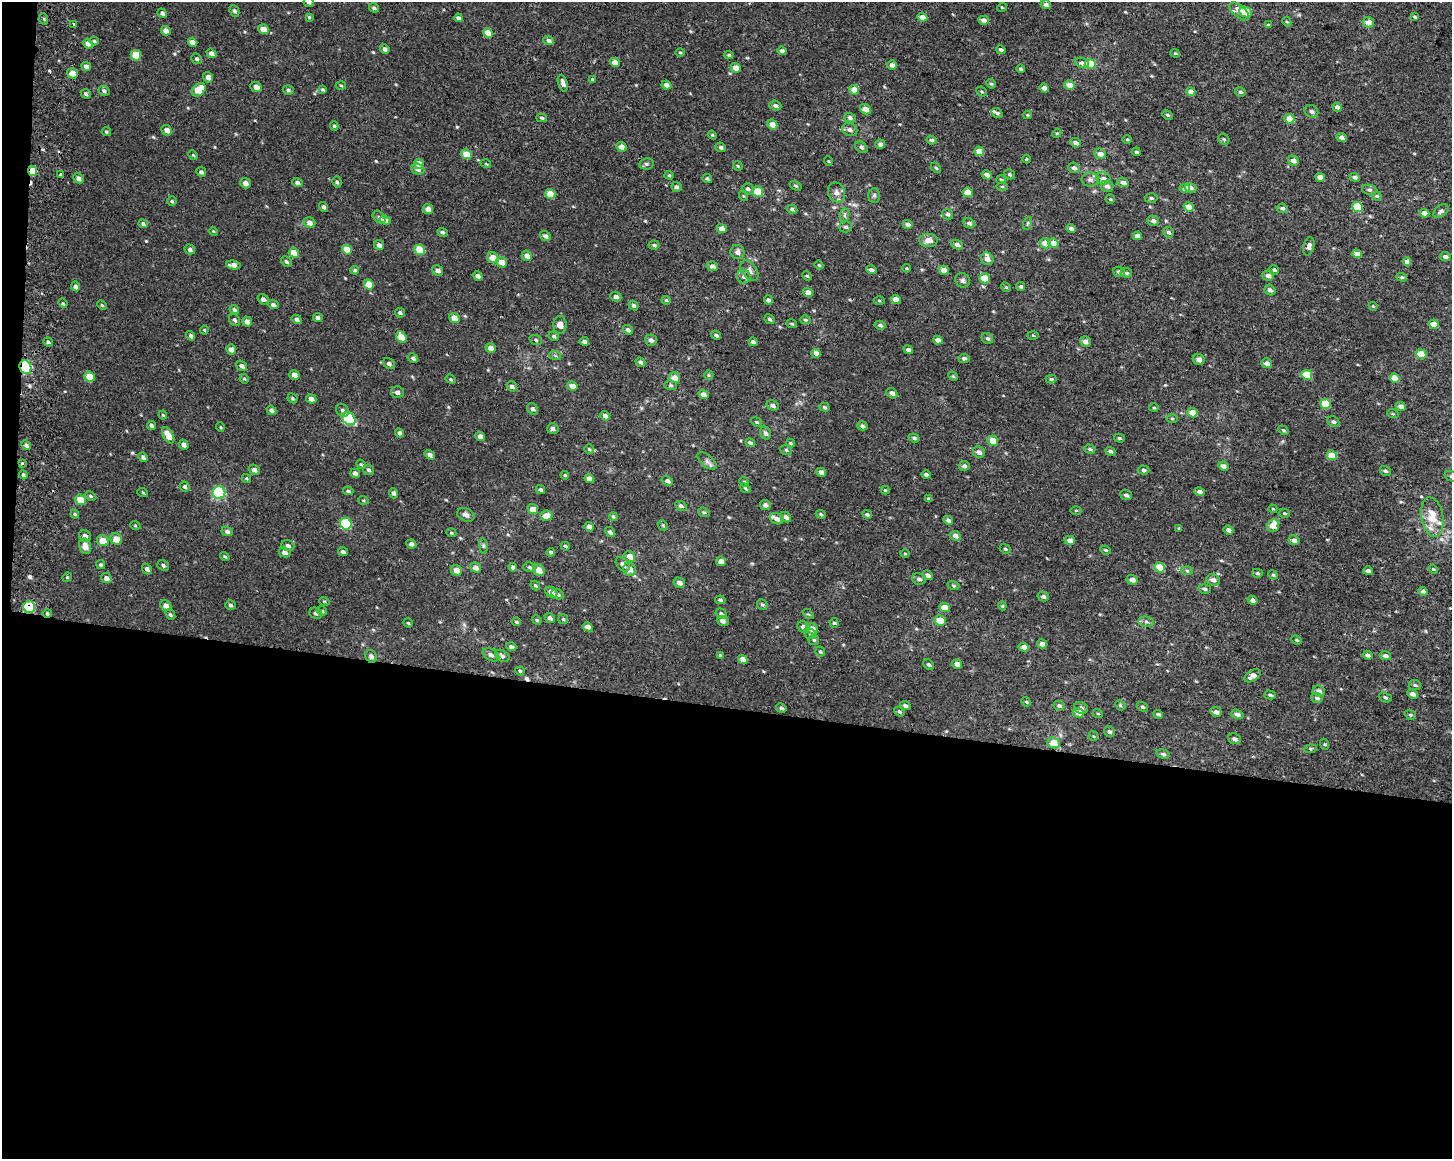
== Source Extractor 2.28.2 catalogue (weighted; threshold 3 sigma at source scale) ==
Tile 10 of 3 x 4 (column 1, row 4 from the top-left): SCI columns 325-1774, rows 4-1160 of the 4943 x 4643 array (HDU 1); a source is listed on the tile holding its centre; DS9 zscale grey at full resolution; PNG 1454 x 1161 px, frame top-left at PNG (2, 2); each listed source drawn as its Kron ellipse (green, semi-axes under 4 px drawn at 4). Shown black and unused: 40% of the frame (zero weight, under 2 of 3 exposures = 2% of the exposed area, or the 3 px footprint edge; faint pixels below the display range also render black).
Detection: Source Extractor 2.28.2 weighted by HDU 2 'WHT'; one run over the whole footprint, this tile lists its part. Background 0.00212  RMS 0.0072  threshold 0.0324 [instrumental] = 3 sigma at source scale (4.5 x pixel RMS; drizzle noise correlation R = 1.50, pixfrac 1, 0.0396/0.0396 arcsec/px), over >= 5 px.
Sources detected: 513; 3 cosmic-ray / hot-pixel residue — neither listed nor drawn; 4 inside a brighter listed object's ellipse — not listed separately; of the other 506, all 500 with FLUX_AUTO >= 0.604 (the completeness limit of this list) listed and drawn (6 fainter detections not listed), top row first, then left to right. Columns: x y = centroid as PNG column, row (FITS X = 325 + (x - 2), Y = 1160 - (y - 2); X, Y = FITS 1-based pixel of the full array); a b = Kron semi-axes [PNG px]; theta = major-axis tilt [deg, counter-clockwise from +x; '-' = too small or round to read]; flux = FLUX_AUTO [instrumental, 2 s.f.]
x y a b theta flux
309 2 5 5 - 1.6
1046 5 5 4 - 3.1
1002 7 5 3 - 0.61
374 8 5 4 - 1.4
234 11 6 4 -63 1.6
1239 11 12 6 -41 4.2
1246 12 6 5 - 20
162 13 5 4 - 1.8
309 17 4 3 - 0.67
922 17 5 4 - 4.3
1415 17 4 3 - 1.1
458 18 4 3 - 1.9
44 19 6 3 -72 0.78
984 20 5 4 - 3.6
1287 22 5 3 - 0.8
1368 22 5 5 - 4.8
74 25 3 2 - 1.2
1268 25 4 4 - 0.63
263 29 5 4 - 7.3
166 31 5 4 - 4.2
488 33 5 4 - 8.1
94 41 5 4 - 1.1
549 41 5 4 - 2.3
193 42 5 4 - 4.7
88 43 5 4 - 5.4
385 49 5 4 - 2.3
1001 50 5 4 - 1.4
782 51 4 4 - 2.7
680 52 4 3 - 0.73
211 53 5 4 - 3
1175 53 4 4 - 0.82
136 55 5 5 - 14
729 55 5 4 - 0.89
197 59 5 5 - 1.2
615 63 5 4 - 5.1
1082 63 7 5 -22 3
1090 64 5 5 - 24
892 65 5 4 - 2.8
86 66 5 4 - 2.1
736 68 5 4 - 4.7
1021 69 4 3 - 1.1
72 73 5 4 - 6.9
208 77 5 4 - 3.8
592 79 4 3 - 0.81
563 83 8 4 -71 2.8
991 84 5 4 - 0.99
666 85 5 4 - 3.2
1070 85 5 4 - 8.2
341 86 5 3 - 0.77
256 87 6 5 - 3.5
1044 88 5 4 - 3.1
323 89 4 3 - 0.91
199 90 8 5 42 13
288 90 5 4 - 1.3
854 90 5 4 - 9.7
104 91 6 5 - 1.6
982 92 5 3 - 0.88
1191 92 5 4 - 5.4
1240 92 5 4 - 1.4
86 94 5 4 - 1.3
775 106 6 4 -23 1.9
1337 107 5 4 - 2.8
865 109 6 5 - 5
1311 111 7 6 - 2.4
997 113 6 4 -38 1.6
1028 115 4 4 - 0.72
1167 115 5 3 - 1.1
542 118 5 4 - 1.2
850 118 6 5 - 1.8
1289 119 5 4 - 10
772 124 5 4 - 5.1
334 126 5 4 - 0.99
167 130 5 4 - 3.9
850 130 7 6 - 2.7
106 132 5 4 - 0.92
1057 133 5 3 - 0.71
712 135 4 4 - 0.82
1342 137 5 4 - 2.2
1127 139 5 3 - 0.63
1224 139 6 5 - 1
932 140 5 4 - 1.6
1076 143 5 4 - 2.8
880 144 5 4 - 2.3
621 147 5 4 - 4.1
721 147 5 4 - 1.7
861 147 7 5 -39 1.4
979 151 5 4 - 11
1136 152 4 4 - 1.2
466 154 5 5 - 8.4
1100 154 6 5 - 3.2
193 155 5 4 - 0.77
1026 159 4 3 - 0.68
828 161 5 3 - 0.61
1293 161 5 5 - 3.7
419 164 5 5 - 10
486 164 5 3 - 0.67
646 164 7 5 11 1.7
738 166 5 4 - 0.8
936 168 6 3 -45 0.83
1074 168 6 5 - 2.1
418 169 6 5 - 2.9
32 171 5 4 - 9.7
201 172 5 4 - 1.8
1009 174 6 5 - 1.3
61 175 4 3 - 1.1
669 175 4 4 - 0.85
987 175 5 4 - 2.7
1320 177 5 4 - 5.2
1355 177 5 4 - 2.4
78 178 5 4 - 2.6
707 178 5 4 - 1.3
1103 178 7 6 - 2.6
1001 179 5 3 - 0.79
1090 180 8 7 - 2.5
337 182 5 4 - 1.2
1123 182 6 4 -20 2.9
245 183 5 4 - 3.7
297 183 5 4 - 2.1
796 186 6 4 -29 1
1002 186 5 3 - 0.76
1107 186 6 5 - 2.4
676 187 5 5 - 1.8
1190 188 6 5 - 2.5
748 189 6 5 - 1.6
1185 189 5 4 - 3.1
1369 190 7 5 -11 1.5
758 191 5 5 - 20
837 192 10 8 -69 3.3
968 192 5 4 - 10
550 194 5 4 - 11
874 195 7 5 88 1.6
744 196 5 3 - 0.67
1377 196 4 4 - 0.96
1151 198 6 4 -2 1.3
1110 199 5 4 - 0.85
172 201 5 4 - 1
323 207 5 4 - 1.8
1189 207 5 4 - 7.3
1357 207 5 5 - 21
1282 208 6 4 -8 1.4
428 209 5 5 - 4.5
792 209 5 4 - 1.4
1441 211 8 5 39 1.8
1424 213 5 4 - 3.6
948 214 5 5 - 1.5
844 215 7 4 89 1.4
379 217 7 5 -44 1.7
385 220 5 4 - 3.3
1153 221 6 5 - 2.1
309 223 6 5 - 3.7
969 223 6 5 - 1.9
1028 223 6 4 71 0.96
143 224 5 4 - 1.5
908 224 5 4 - 2.6
846 227 6 5 - 1.6
722 229 5 4 - 4.8
1071 229 5 4 - 2.1
213 231 4 3 - 0.63
442 232 5 4 - 1.4
1168 232 5 5 - 2
545 236 5 4 - 2.5
1137 236 4 4 - 3.3
928 240 9 6 -3 5.4
1045 243 5 5 - 7.5
1053 243 5 4 - 7.1
957 244 6 4 -26 2.6
379 245 5 5 - 2.3
654 245 5 4 - 1.1
1309 246 9 5 72 3.3
190 249 5 4 - 1.7
347 250 5 4 - 9.1
420 250 5 5 - 18
737 252 7 7 - 3.1
294 253 5 4 - 9.9
1357 254 5 4 - 5.5
527 256 5 5 - 4.6
1445 257 5 4 - 2.3
493 258 6 5 - 9.3
987 259 7 6 - 3.1
286 262 6 4 -43 1.4
501 262 6 5 - 6.6
1407 262 4 4 - 3.9
233 265 7 4 -8 3.5
819 265 4 3 - 0.69
712 266 6 4 -10 2.1
906 268 4 3 - 0.73
355 270 4 4 - 1.1
438 270 5 5 - 2.9
871 270 5 4 - 1.7
944 270 5 4 - 6.8
1274 270 5 4 - 1.2
749 271 12 7 -52 3.5
1119 272 6 5 - 2.1
1126 273 6 4 -6 1.6
478 276 5 4 - 2.7
807 276 5 3 - 0.81
1268 276 6 5 - 2.7
744 277 7 6 - 2.4
1402 277 5 4 - 1.2
985 278 5 5 - 13
963 280 7 7 - 1.9
369 284 5 4 - 12
76 286 5 4 - 2.3
1021 286 4 4 - 1.4
1006 287 5 4 - 0.92
1270 290 6 5 - 2
808 292 5 4 - 5.7
616 297 5 4 - 2.3
263 299 6 5 - 2.1
896 299 5 4 - 6.4
666 300 4 4 - 0.81
768 300 5 4 - 1.6
879 301 5 3 - 0.77
63 303 5 4 - 0.99
102 305 5 3 - 0.74
273 305 5 4 - 1.8
634 305 5 4 - 1.3
1373 306 4 3 - 0.6
234 310 5 4 - 1.7
400 313 5 4 - 1.5
318 317 5 4 - 1.8
454 318 5 4 - 6.5
297 319 5 4 - 1.8
770 319 5 4 - 1.5
235 320 6 5 - 1.6
805 320 5 4 - 1.1
247 322 5 4 - 3.7
792 324 5 4 - 0.87
1434 324 5 4 - 8.5
560 325 9 6 -89 4.6
880 325 6 4 -13 1.6
204 330 4 4 - 0.73
628 330 5 4 - 2
716 335 5 4 - 1.5
1033 335 5 3 - 0.72
191 336 5 4 - 1.4
554 336 5 4 - 1.4
401 337 6 5 - 10
987 338 6 5 - 1.4
536 340 6 5 - 1.2
651 340 6 5 - 2.6
938 340 5 4 - 3.8
584 341 5 4 - 2
48 342 4 4 - 1.2
753 342 4 4 - 2.3
1085 342 6 5 - 3
491 348 5 4 - 4.5
231 349 5 5 - 3.1
908 350 5 4 - 2.1
816 353 4 4 - 3.5
1421 354 5 4 - 12
555 355 6 4 -20 1.1
413 358 5 4 - 2
964 358 5 4 - 1.4
1199 359 6 5 - 3.5
640 362 5 4 - 1.7
1267 363 5 5 - 3
389 364 6 5 - 1.7
242 366 6 4 -35 2.1
25 367 7 5 -65 63
294 375 5 4 - 3.9
709 375 5 4 - 0.83
1307 375 5 4 - 20
953 376 5 4 - 0.88
89 377 5 5 - 10
674 378 5 5 - 6.1
1395 378 5 4 - 9.3
244 379 5 4 - 0.88
451 379 5 4 - 0.92
1051 379 5 4 - 1.2
670 385 6 5 - 1.4
512 386 5 5 - 2.6
572 386 5 4 - 5.6
397 392 6 6 - 2.4
892 393 6 5 - 2.6
703 394 5 4 - 3.4
292 398 5 4 - 1
311 399 5 4 - 3.3
1325 404 5 5 - 18
773 405 6 5 - 2.2
824 407 5 4 - 1.1
1401 407 5 4 - 3.1
1154 408 5 3 - 0.71
533 409 6 5 - 1.9
271 410 5 4 - 1.8
343 410 7 5 -45 1.6
1192 413 5 4 - 7.7
1393 414 6 3 -18 0.72
163 415 4 3 - 0.71
605 416 5 4 - 2.1
1172 418 6 4 -1 0.79
349 419 7 6 - 49
756 422 6 4 -21 0.89
1333 422 6 5 - 1.7
151 425 5 4 - 1.5
862 426 5 4 - 1.7
220 427 5 3 - 0.61
553 429 5 5 - 2.1
1283 430 5 3 - 0.84
399 433 5 4 - 2.1
765 433 7 5 -61 2.1
168 435 9 5 -61 8.8
480 436 5 4 - 3
914 438 5 4 - 1.3
1119 438 5 4 - 1.1
993 441 5 4 - 11
750 443 5 4 - 1.8
790 443 4 3 - 0.8
26 445 5 4 - 1.9
184 445 5 4 - 2.9
589 449 5 5 - 0.99
1090 449 6 4 -17 1.2
786 450 6 5 - 1.2
1110 451 5 4 - 1.3
979 452 6 5 - 2.7
430 455 5 4 - 2.4
1332 455 5 4 - 12
143 457 5 4 - 1.9
707 461 11 5 -40 2.4
22 463 4 4 - 0.77
361 464 5 4 - 0.83
964 466 5 5 - 1.9
1223 466 5 4 - 3.5
254 470 6 5 - 2.4
369 470 5 5 - 1.5
1143 470 6 4 -3 1.4
1385 471 6 4 -32 1.4
821 472 5 4 - 3.2
355 473 5 4 - 2.2
23 475 4 3 - 1
565 475 4 3 - 0.79
926 475 4 3 - 1.9
1451 476 7 5 -16 1.3
246 478 4 3 - 0.74
589 479 5 4 - 4.6
667 481 6 4 -32 2
744 482 5 4 - 0.83
185 487 5 4 - 1.4
745 488 5 3 - 0.91
540 489 5 4 - 1.5
885 490 4 4 - 0.84
348 491 5 4 - 1.3
1199 491 5 4 - 2.7
143 493 5 3 - 0.67
219 493 6 6 - 78
394 493 5 4 - 1.7
1126 495 6 5 - 1.7
90 496 6 4 -28 1.1
929 499 4 3 - 1
80 500 5 4 - 12
363 500 5 3 - 0.74
765 505 5 5 - 2.1
681 506 6 4 -29 1.7
533 509 5 4 - 6.2
1273 509 4 3 - 0.63
1076 510 6 4 0 0.81
704 512 6 4 -20 0.98
1284 513 5 4 - 0.78
75 514 4 3 - 0.79
821 514 5 4 - 1.1
867 514 5 4 - 1.3
466 515 9 6 -22 2.7
546 516 6 5 - 6.6
613 517 4 3 - 0.89
786 517 6 4 -45 2
1432 517 20 11 -80 13
777 519 7 5 -24 2.7
948 520 5 4 - 2.4
346 524 6 5 - 46
135 525 5 3 - 0.63
663 525 5 4 - 0.81
1273 525 7 5 70 8.6
589 527 5 4 - 4.3
1179 528 4 3 - 0.7
1228 530 5 4 - 2.7
227 531 6 4 -26 2
610 532 5 4 - 2.1
451 533 5 4 - 0.82
85 536 6 5 - 2.4
955 536 6 4 -28 3.1
116 539 6 5 - 9
1070 540 5 4 - 2.9
1294 540 5 5 - 3
103 541 6 5 - 8.9
411 544 5 4 - 2.4
85 546 8 6 -76 5.7
288 546 6 5 - 2.3
483 546 8 4 -82 1.1
565 546 5 3 - 1.1
1005 549 6 4 -22 1
1106 550 5 3 - 0.84
285 552 6 5 - 3.4
343 552 5 4 - 1.7
551 552 4 3 - 1.7
905 554 5 3 - 0.86
225 557 5 4 - 0.99
630 557 6 5 - 5.2
721 561 5 4 - 4.4
623 564 8 5 -51 3.3
101 565 5 4 - 1.3
163 565 6 5 - 1.5
476 567 5 4 - 3.1
513 567 4 4 - 1.8
529 567 6 4 -16 1.2
1160 567 5 4 - 17
147 569 6 4 -51 2
630 569 7 6 - 5.4
1433 569 5 3 - 0.7
456 570 6 5 - 5
539 570 6 5 - 6.1
1187 571 6 4 -3 1.1
1368 571 5 3 - 2.2
1257 573 5 4 - 1.1
927 575 6 4 -23 2.5
1273 575 5 4 - 0.87
67 577 5 4 - 0.8
106 578 5 5 - 2.6
919 579 7 5 -10 1.9
1132 580 6 4 -18 3.9
1213 580 7 5 -18 3.4
679 583 6 5 - 2.7
535 586 5 4 - 0.95
953 586 6 4 -20 0.95
1205 589 6 4 -15 1.4
1423 591 5 4 - 1.6
551 592 6 5 - 4.8
557 594 6 5 - 1.5
1043 597 5 4 - 1.7
720 600 5 4 - 1.2
1252 600 5 4 - 2.8
324 601 5 3 - 0.66
230 605 5 4 - 1.3
762 605 6 5 - 1.2
166 606 6 5 - 3.9
1002 606 4 4 - 0.84
29 607 6 6 - 45
944 607 5 4 - 7
322 611 5 5 - 1.1
47 613 4 4 - 1.1
316 613 7 5 -28 1.5
721 614 6 4 -31 1.6
808 614 6 4 -42 0.83
170 615 6 4 -50 1.3
550 618 5 4 - 1.8
563 619 5 5 - 0.93
537 620 5 4 - 0.83
940 620 5 5 - 11
723 621 6 5 - 2.7
516 622 4 3 - 0.87
1146 622 7 5 -8 1.7
408 623 5 4 - 0.93
834 623 5 4 - 1.1
588 627 5 4 - 2.6
803 627 6 5 - 3.2
812 629 6 5 - 7.1
810 634 6 5 - 1.4
814 640 5 5 - 1.1
1297 640 5 4 - 0.81
1042 644 5 4 - 3.4
511 647 5 4 - 1.7
1024 647 5 4 - 4.1
820 652 5 4 - 0.96
491 655 9 5 -29 1.9
720 655 4 4 - 0.78
1368 655 5 4 - 2
371 656 7 5 -56 2.4
502 656 8 5 -32 1.5
1385 656 6 4 -13 2.1
743 659 5 4 - 4.8
928 664 6 5 - 1.3
957 664 5 4 - 4.7
520 671 4 4 - 1.1
1252 676 9 5 33 4
1415 685 6 5 - 1.2
1319 691 6 5 - 3
1412 694 5 4 - 3.1
1270 695 6 3 -15 1.1
1385 697 6 4 -23 1.4
1317 698 6 5 - 2.2
1026 702 5 4 - 1
1120 705 6 4 -47 0.98
905 706 5 4 - 1.8
1059 706 5 4 - 1.4
1142 707 6 4 -38 1
781 708 5 4 - 1.5
1081 708 7 5 -27 2
899 712 5 4 - 1.4
1216 712 6 4 -26 2.7
1078 713 5 5 - 5.9
1098 714 5 3 - 0.63
1158 714 5 3 - 1.4
1237 714 6 4 -18 2.4
1410 715 6 4 -21 1.1
1110 732 6 5 - 1.6
1093 736 5 5 - 0.93
1235 739 7 5 -21 2.2
1054 743 6 5 - 9.2
1324 744 5 3 - 0.77
1310 749 6 4 6 0.92
1163 754 7 4 -16 1.6
Overlapping masked pixels (flux is a lower limit): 5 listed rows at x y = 32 171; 25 367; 29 607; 47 613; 371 656
Isophote crosses this tile's border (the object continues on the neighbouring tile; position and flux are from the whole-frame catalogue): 2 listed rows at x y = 309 2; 1451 476